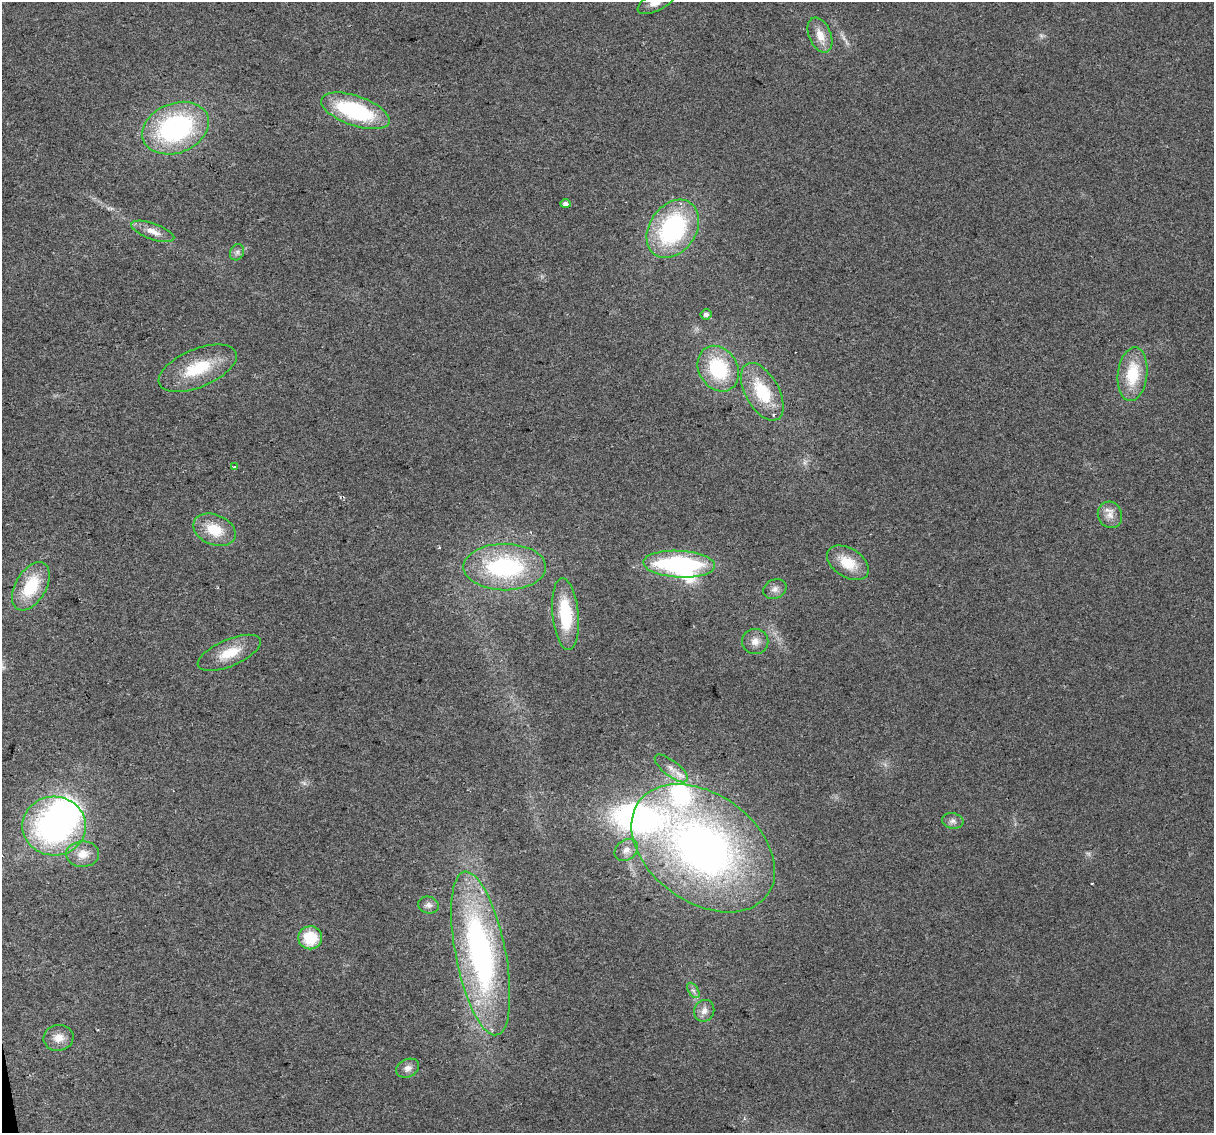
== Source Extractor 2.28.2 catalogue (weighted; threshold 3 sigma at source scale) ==
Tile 7 of 4 x 4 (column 3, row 2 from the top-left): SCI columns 2425-3636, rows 2334-3464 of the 4848 x 4619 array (HDU 1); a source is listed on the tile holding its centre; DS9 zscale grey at full resolution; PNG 1216 x 1135 px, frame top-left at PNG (2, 2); each listed source drawn as its Kron ellipse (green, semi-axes under 4 px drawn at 4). Shown black and unused: <1% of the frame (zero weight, under 2 of 3 exposures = <1% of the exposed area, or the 3 px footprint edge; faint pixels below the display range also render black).
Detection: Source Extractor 2.28.2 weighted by HDU 2 'WHT'; one run over the whole footprint, this tile lists its part. Background 0.0271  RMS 0.0062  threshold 0.0281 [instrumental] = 3 sigma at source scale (4.5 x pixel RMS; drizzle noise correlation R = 1.50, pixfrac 1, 0.0396/0.0396 arcsec/px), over >= 5 px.
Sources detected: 47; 2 too faint to see at this stretch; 2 inside a brighter object's white glare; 3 cosmic-ray / hot-pixel residue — neither listed nor drawn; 3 inside a brighter listed object's ellipse — not listed separately; the other 37 listed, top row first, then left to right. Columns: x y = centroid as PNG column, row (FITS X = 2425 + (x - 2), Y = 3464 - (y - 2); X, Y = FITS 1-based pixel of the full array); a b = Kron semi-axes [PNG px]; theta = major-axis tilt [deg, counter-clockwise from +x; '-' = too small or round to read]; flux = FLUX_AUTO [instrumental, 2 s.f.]
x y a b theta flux
656 2 21 9 27 7.3
820 35 18 11 -67 8.5
355 111 36 15 -19 64
176 128 34 25 22 110
566 204 5 4 - 2.8
673 229 31 23 55 94
153 231 22 8 -20 6.8
237 252 8 6 63 2.1
706 314 5 5 - 2.4
198 368 41 19 22 31
718 369 24 19 -58 44
1133 374 27 14 83 26
762 392 31 17 -61 30
235 466 3 3 - 12
1110 515 13 12 - 6.1
214 530 22 15 -22 18
848 563 23 14 -32 16
679 564 36 13 -3 99
505 567 41 23 0 81
31 586 26 15 60 29
775 589 12 9 28 3.7
565 614 36 13 -85 32
755 641 13 12 - 5.4
229 653 34 13 23 16
671 768 20 7 -38 6.1
953 821 11 7 -8 2.9
54 826 32 29 -3 180
703 848 79 54 -36 360
626 850 13 10 37 4.6
83 854 16 12 1 8.8
428 905 10 8 -15 3.1
310 938 12 11 - 23
481 953 83 25 -79 200
693 990 8 5 -57 2
704 1011 11 10 - 4.4
59 1038 15 13 9 7
408 1068 12 9 26 3.9
Isophote crosses this tile's border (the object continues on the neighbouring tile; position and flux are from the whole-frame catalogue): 1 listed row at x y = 656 2